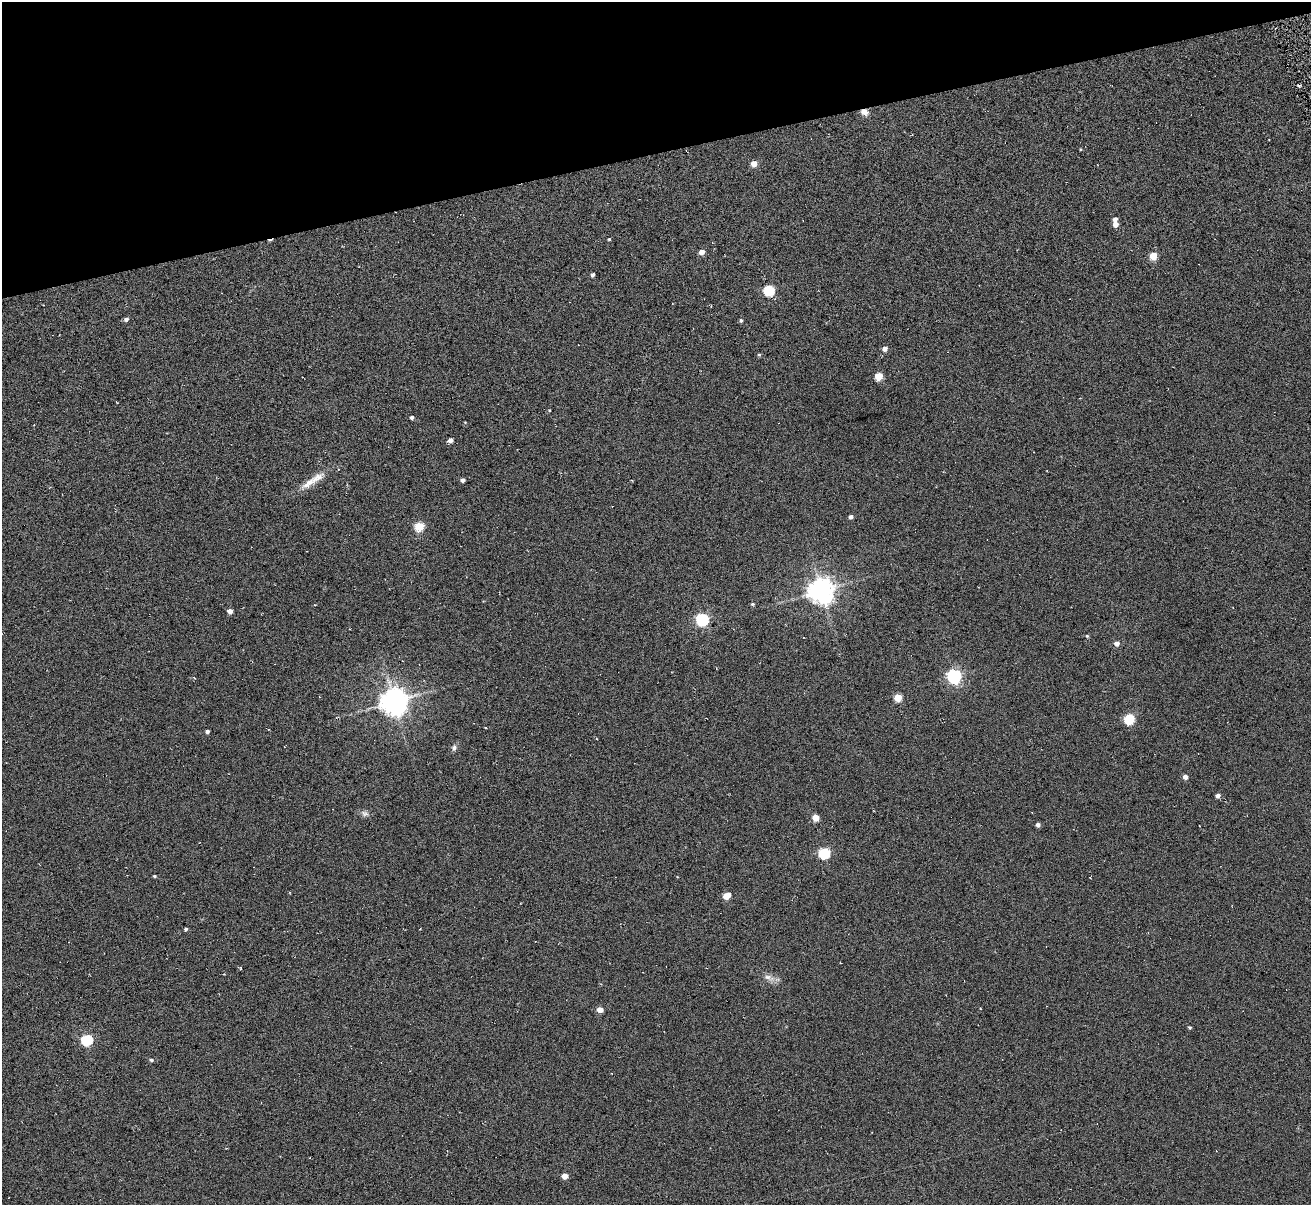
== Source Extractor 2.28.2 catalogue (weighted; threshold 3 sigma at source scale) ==
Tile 3 of 4 x 4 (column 3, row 1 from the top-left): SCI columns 2676-3984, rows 3768-4970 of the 5294 x 5235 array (HDU 1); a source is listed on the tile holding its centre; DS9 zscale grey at full resolution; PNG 1313 x 1207 px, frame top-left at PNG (2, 2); no overlay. Shown black and unused: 13% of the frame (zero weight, under 3 of 6 exposures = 3% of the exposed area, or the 3 px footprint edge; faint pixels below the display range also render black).
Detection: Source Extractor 2.28.2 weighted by HDU 2 'WHT'; one run over the whole footprint, this tile lists its part. Background 0.105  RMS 0.051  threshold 0.207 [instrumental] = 3 sigma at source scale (4.09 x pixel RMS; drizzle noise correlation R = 1.36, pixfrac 0.8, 0.05/0.05 arcsec/px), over >= 5 px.
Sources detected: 67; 12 cosmic-ray / hot-pixel residue — not listed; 1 inside a brighter listed object's ellipse — not listed separately; the other 54 listed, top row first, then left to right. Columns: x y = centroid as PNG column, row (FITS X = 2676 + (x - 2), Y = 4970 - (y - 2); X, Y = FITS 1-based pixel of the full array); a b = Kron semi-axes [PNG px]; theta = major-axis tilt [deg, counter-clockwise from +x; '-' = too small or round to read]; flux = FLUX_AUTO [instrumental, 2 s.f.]
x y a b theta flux
864 112 9 7 -25 28
1080 149 3 3 - 3.9
754 163 5 5 - 52
1115 219 4 4 - 17
1115 224 5 5 - 37
609 239 3 3 - 5
701 252 5 4 - 33
1153 256 5 5 - 110
593 275 4 4 - 12
769 290 6 5 - 410
126 319 5 4 - 13
741 320 5 4 - 8.3
885 349 5 5 - 24
759 355 4 4 - 5.9
879 376 5 5 - 150
116 402 3 2 - 3.1
549 410 4 3 - 3.4
412 417 4 4 - 13
450 440 5 4 - 22
338 469 4 3 - 3.1
462 480 4 4 - 16
308 483 27 9 39 59
851 517 4 4 - 14
419 526 5 5 - 220
821 590 8 8 - 5300
752 604 4 3 - 6.1
230 611 4 4 - 32
702 619 6 6 - 710
1087 636 4 4 - 6.2
1117 643 5 5 - 24
954 676 6 6 - 1200
319 697 3 3 - 3.2
898 697 5 5 - 130
394 701 8 8 - 6300
1129 719 5 5 - 340
485 728 3 2 - 4
207 731 4 3 - 13
454 747 9 7 68 15
1185 777 5 5 - 23
1218 796 5 4 - 17
365 813 11 8 -19 19
815 817 5 5 - 85
1038 825 4 4 - 18
824 853 6 5 - 420
154 876 4 3 - 6.5
727 896 6 5 - 74
186 929 3 3 - 7.5
240 968 4 2 - 4.3
769 978 19 7 -18 33
600 1010 5 4 - 54
1189 1027 4 4 - 7.1
87 1040 6 5 - 440
151 1060 6 4 -3 7.9
565 1176 5 4 - 50
Overlapping masked pixels (flux is a lower limit): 1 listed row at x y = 864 112